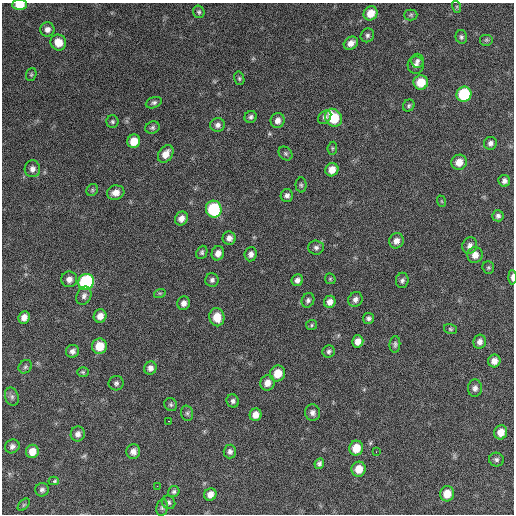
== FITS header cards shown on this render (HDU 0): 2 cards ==
NAXIS1  =                  512 / Axis length
NAXIS2  =                  512 / Axis length

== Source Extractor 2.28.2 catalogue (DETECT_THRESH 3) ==
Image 512 x 512 px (HDU 0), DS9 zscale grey, 1 PNG px = 1 image px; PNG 516 x 516 px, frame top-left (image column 1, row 512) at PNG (2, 3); each listed source drawn as its Kron ellipse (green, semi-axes under 4 px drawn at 4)
Background 2220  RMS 46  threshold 138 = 3 sigma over >= 5 px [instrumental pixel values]
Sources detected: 112; all 112 listed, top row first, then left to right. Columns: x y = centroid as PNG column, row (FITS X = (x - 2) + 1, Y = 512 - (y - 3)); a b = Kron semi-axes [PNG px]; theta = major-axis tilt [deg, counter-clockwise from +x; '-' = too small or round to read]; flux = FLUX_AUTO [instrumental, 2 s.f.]
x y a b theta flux
20 5 7 5 0 46000
457 7 6 4 -72 3600
199 12 6 5 - 6100
371 13 7 6 - 42000
411 15 6 5 - 5400
47 29 7 7 - 14000
367 35 7 6 - 8100
461 37 7 5 -75 6900
486 40 7 6 - 6400
58 42 8 7 - 40000
351 43 8 6 36 20000
417 61 7 6 - 8400
416 65 9 8 - 13000
31 74 6 5 - 4500
239 78 7 5 -76 5300
421 82 7 7 - 59000
464 94 8 7 - 180000
154 103 8 5 20 7800
409 105 6 5 - 5800
251 117 6 5 - 7700
325 117 7 5 49 7700
333 118 9 8 - 110000
278 120 7 7 - 17000
112 122 6 6 - 6000
218 125 7 7 - 12000
152 128 7 6 - 7300
134 141 7 6 - 45000
490 143 6 6 - 10000
332 148 6 4 83 4500
285 153 8 6 -45 6100
166 154 9 7 54 30000
459 162 8 7 - 33000
32 169 8 7 - 15000
332 170 7 6 - 30000
504 181 6 5 - 11000
301 185 7 5 -88 5800
92 190 6 5 - 5100
116 193 9 7 14 23000
287 195 6 6 - 11000
441 201 6 3 -70 2800
214 209 8 8 - 220000
498 216 6 5 - 8500
181 218 7 6 - 20000
229 238 6 6 - 14000
396 241 8 7 - 19000
470 246 8 7 - 15000
316 247 8 7 - 9900
202 252 7 5 67 6400
218 253 7 6 - 20000
251 254 7 6 - 13000
475 255 8 7 - 23000
488 268 6 6 - 5100
512 277 7 3 -89 12000
69 279 8 8 - 17000
330 279 6 5 - 4500
212 280 7 6 - 8700
297 280 6 5 - 12000
402 280 7 6 - 8800
86 282 8 8 - 370000
160 293 6 4 17 3800
84 296 9 7 68 12000
355 299 7 7 - 13000
308 300 7 6 - 8600
330 302 6 5 - 17000
184 303 7 6 - 15000
100 316 6 6 - 23000
24 317 6 5 - 20000
217 317 9 7 -77 50000
368 318 6 5 - 8500
311 325 5 5 - 4600
450 329 6 5 - 4900
358 341 6 5 - 23000
480 342 7 6 - 15000
395 344 8 5 85 7300
99 346 8 7 - 55000
72 351 6 6 - 12000
329 352 6 6 - 7300
494 361 6 6 - 21000
25 367 7 6 - 7300
150 368 6 6 - 14000
83 372 6 5 - 4600
278 373 8 7 - 47000
116 383 7 7 - 8700
267 383 8 7 - 24000
475 388 8 7 - 14000
12 397 9 6 -72 10000
233 401 7 6 - 9000
171 405 7 6 - 6000
187 413 8 6 -75 7400
312 413 8 7 - 13000
256 415 6 6 - 22000
169 421 3 2 - 7800
501 432 7 6 - 30000
78 434 7 7 - 14000
12 446 7 6 - 12000
356 448 7 7 - 50000
32 451 7 6 - 31000
133 452 7 7 - 18000
230 452 7 6 - 9800
376 452 2 2 - 2300
496 459 7 6 - 8700
319 463 5 4 - 8500
359 469 7 7 - 42000
54 481 5 3 - 8700
157 486 2 2 - 12000
42 490 7 6 - 8800
174 492 6 5 - 6800
210 494 6 6 - 19000
447 494 7 7 - 43000
169 502 7 6 - 7400
24 505 7 4 45 5000
162 507 8 5 79 7200
At the frame edge (FLAGS 8, measured only in part): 2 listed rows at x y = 20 5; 512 277